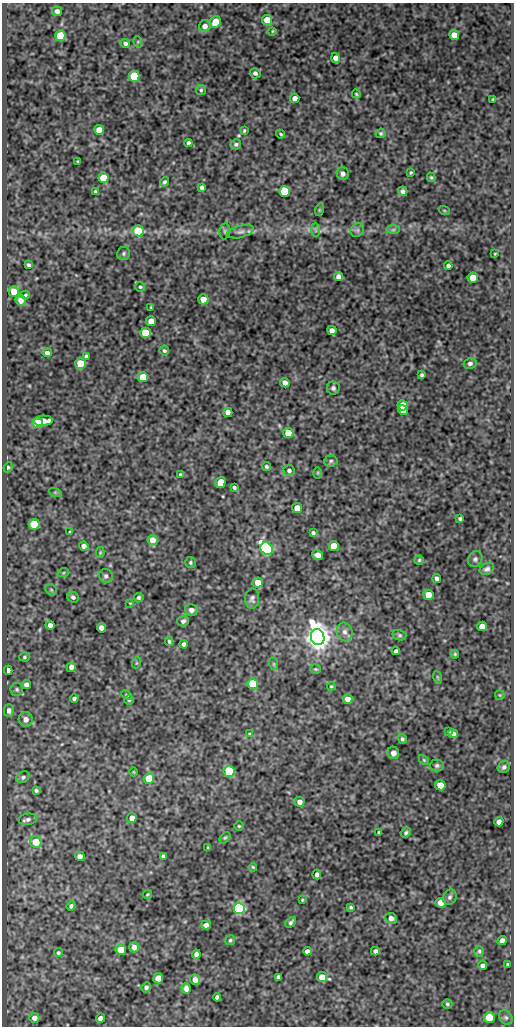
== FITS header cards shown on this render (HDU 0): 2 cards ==
NAXIS1  =                  512
NAXIS2  =                 1024

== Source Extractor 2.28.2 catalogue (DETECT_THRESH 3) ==
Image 512 x 1024 px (HDU 0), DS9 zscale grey, 1 PNG px = 1 image px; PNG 516 x 1028 px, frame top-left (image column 1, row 1024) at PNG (2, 3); each listed source drawn as its Kron ellipse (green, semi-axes under 4 px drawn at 4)
Background 85.3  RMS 0.51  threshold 1.54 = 3 sigma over >= 5 px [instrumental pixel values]
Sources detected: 195; all 195 listed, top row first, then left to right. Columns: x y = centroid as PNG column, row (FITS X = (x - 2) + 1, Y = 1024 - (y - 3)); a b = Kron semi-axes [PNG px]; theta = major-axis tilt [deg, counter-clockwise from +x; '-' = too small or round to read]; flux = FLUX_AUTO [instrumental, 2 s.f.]
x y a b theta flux
57 11 5 4 - 130
267 20 5 5 - 710
215 22 6 5 - 540
205 26 6 6 - 170
273 31 3 3 - 34
454 35 5 5 - 410
60 36 5 5 - 1400
138 42 6 3 -73 42
125 44 5 4 - 89
335 58 5 4 - 200
255 73 5 5 - 98
134 76 5 5 - 1400
201 90 5 5 - 51
356 94 4 3 - 41
295 98 4 4 - 180
493 99 3 2 - 30
99 130 5 5 - 440
244 131 4 3 - 42
381 133 5 4 - 56
281 134 4 3 - 44
188 143 4 3 - 80
236 144 5 5 - 69
78 161 3 2 - 29
411 172 3 3 - 38
343 173 6 6 - 130
431 177 5 3 - 47
104 178 5 5 - 1200
164 182 5 4 - 64
202 187 4 4 - 81
95 191 3 3 - 40
284 191 5 5 - 1700
403 191 5 4 - 100
319 210 6 4 72 40
444 210 6 3 -19 34
315 230 7 4 -89 62
357 230 7 6 - 95
393 230 7 4 1 65
138 231 5 5 - 2000
225 231 8 5 83 67
240 232 13 6 14 140
124 254 7 6 - 67
495 254 3 2 - 27
28 265 4 3 - 65
448 266 4 4 - 130
338 277 4 4 - 140
473 278 5 5 - 470
140 287 5 5 - 47
14 292 5 5 - 530
25 295 4 3 - 46
203 299 5 5 - 410
21 300 6 5 - 250
151 307 3 2 - 30
151 321 5 5 - 360
332 330 5 4 - 190
146 333 5 5 - 1800
164 351 5 5 - 57
47 353 5 4 - 130
86 356 4 4 - 100
470 363 6 5 - 110
80 364 5 5 - 1200
421 375 4 3 - 58
143 377 5 5 - 1200
285 383 5 4 - 180
333 388 6 6 - 86
403 405 5 5 - 640
403 410 5 4 - 350
228 412 5 4 - 260
43 421 9 5 4 390
38 423 5 5 - 860
288 433 5 5 - 750
331 461 6 5 - 72
266 466 4 3 - 55
8 467 5 4 - 64
289 470 6 5 - 93
318 473 6 4 89 36
180 474 3 3 - 38
220 482 6 5 - 560
234 487 4 3 - 70
55 492 6 4 -18 52
297 508 5 5 - 390
460 519 4 3 - 60
34 524 5 5 - 1300
70 532 4 3 - 32
313 533 4 3 - 69
153 540 5 5 - 430
84 546 5 4 - 160
334 546 5 5 - 1100
266 549 6 5 - 7600
100 553 5 4 - 39
318 555 5 5 - 190
475 559 8 7 - 99
419 560 4 4 - 44
190 562 5 5 - 58
487 569 7 5 26 100
63 573 6 3 19 44
106 576 7 7 - 110
437 578 4 4 - 97
258 583 5 5 - 330
51 590 6 5 - 51
428 595 5 5 - 400
73 597 6 5 - 84
139 598 5 4 - 67
252 598 10 7 89 120
130 603 4 4 - 27
191 610 6 6 - 160
183 621 6 5 - 130
50 625 4 4 - 170
482 626 5 5 - 280
101 628 5 4 - 230
345 632 9 8 - 160
399 635 7 5 -15 60
318 637 8 6 -73 44000
169 641 5 3 - 55
184 644 4 4 - 140
396 651 4 4 - 79
455 654 4 3 - 36
24 657 5 5 - 57
136 663 5 3 - 30
274 664 6 4 -72 43
71 667 5 4 - 210
316 669 5 4 - 41
8 670 4 4 - 280
437 677 6 4 -71 46
253 684 5 5 - 1700
26 685 4 4 - 150
331 686 4 3 - 37
17 689 6 6 - 67
127 695 6 4 -27 52
500 695 5 4 - 38
74 698 4 3 - 84
348 699 5 5 - 220
129 700 4 4 - 48
9 710 6 5 - 130
26 719 7 7 - 230
449 731 3 3 - 45
249 734 4 3 - 33
453 734 5 4 - 130
402 739 5 4 - 65
393 753 6 5 - 220
424 760 6 3 -45 37
437 765 7 6 - 76
504 767 6 5 - 100
229 771 5 5 - 2300
134 772 4 3 - 25
23 777 7 5 29 77
149 778 5 5 - 1200
440 785 5 5 - 650
36 790 4 3 - 61
300 802 5 5 - 200
132 818 5 4 - 200
28 819 9 5 10 100
499 822 4 4 - 160
239 826 5 5 - 44
379 832 4 3 - 49
406 833 5 4 - 62
225 838 6 4 52 50
36 842 6 6 - 580
208 848 4 3 - 40
80 856 5 4 - 180
163 856 4 4 - 85
253 867 4 3 - 36
317 875 5 4 - 110
147 894 5 3 - 35
450 897 8 6 63 97
302 900 3 3 - 32
440 903 5 4 - 240
71 906 5 4 - 68
351 907 3 3 - 48
239 908 5 5 - 6400
391 918 6 5 - 160
291 922 6 4 45 74
206 925 5 4 - 160
230 940 5 5 - 55
502 940 5 4 - 170
134 947 5 5 - 220
121 950 5 5 - 590
307 951 4 4 - 110
375 951 4 4 - 100
479 951 5 5 - 50
58 953 4 4 - 47
196 954 5 4 - 130
482 965 4 4 - 100
508 965 3 3 - 53
278 977 4 4 - 94
322 977 5 5 - 620
158 978 5 5 - 290
195 980 5 5 - 220
146 987 5 4 - 93
186 988 5 4 - 210
217 997 4 4 - 98
447 1004 5 4 - 57
489 1017 5 5 - 1200
34 1018 5 5 - 200
100 1018 4 4 - 170
506 1018 7 6 - 73